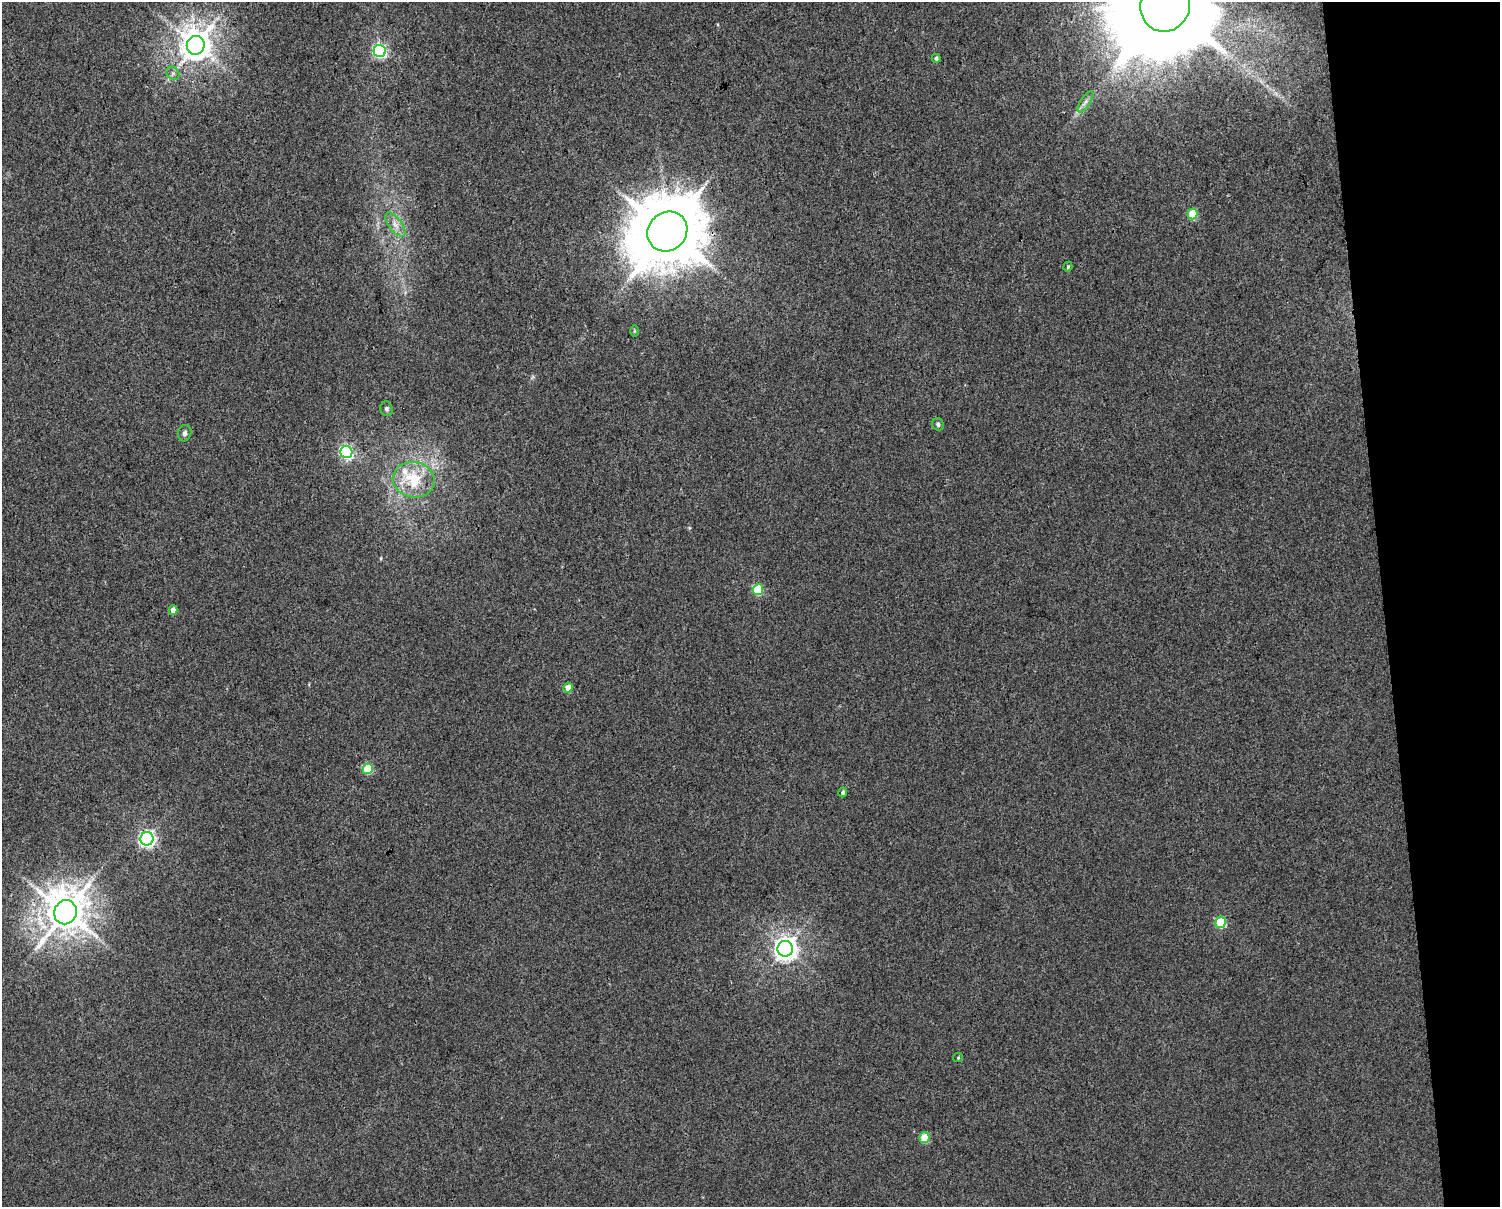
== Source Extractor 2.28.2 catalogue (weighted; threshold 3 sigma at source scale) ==
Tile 9 of 3 x 4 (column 3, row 3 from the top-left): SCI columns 3023-4520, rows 1206-2410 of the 4589 x 4819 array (HDU 1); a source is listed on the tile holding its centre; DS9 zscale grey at full resolution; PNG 1502 x 1209 px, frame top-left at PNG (2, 2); each listed source drawn as its Kron ellipse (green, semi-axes under 4 px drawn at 4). Shown black and unused: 8% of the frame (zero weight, under 3 of 4 exposures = <1% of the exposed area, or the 3 px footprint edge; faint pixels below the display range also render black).
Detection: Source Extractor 2.28.2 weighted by HDU 2 'WHT'; one run over the whole footprint, this tile lists its part. Background 0.00531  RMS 0.0044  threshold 0.0198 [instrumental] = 3 sigma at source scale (4.5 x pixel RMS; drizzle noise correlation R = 1.50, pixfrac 1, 0.0396/0.0396 arcsec/px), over >= 5 px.
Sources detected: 28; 1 inside a brighter listed object's ellipse — not listed separately; the other 27 listed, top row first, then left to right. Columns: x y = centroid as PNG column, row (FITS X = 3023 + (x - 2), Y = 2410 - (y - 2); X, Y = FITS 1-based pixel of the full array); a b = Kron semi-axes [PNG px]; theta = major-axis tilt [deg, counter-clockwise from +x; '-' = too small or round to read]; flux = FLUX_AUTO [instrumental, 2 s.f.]
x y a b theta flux
1165 5 27 25 71 16000
196 45 9 9 - 790
380 51 6 6 - 85
936 58 4 4 - 0.85
173 73 7 6 - 1.3
1086 102 12 5 57 1.9
1192 214 5 5 - 16
395 225 14 6 -53 3
667 231 21 19 44 4000
1068 267 5 4 - 0.56
634 331 6 4 89 0.49
386 409 7 6 - 1.1
938 424 6 6 - 1.2
185 433 8 6 77 1.4
346 452 6 6 - 80
414 480 21 17 -11 18
758 590 5 5 - 23
173 610 5 4 - 2.9
568 688 5 4 - 4.5
368 769 5 5 - 20
843 792 5 4 - 1.1
147 839 6 6 - 140
65 912 12 11 - 1400
1220 922 5 5 - 21
785 949 8 7 - 370
958 1058 5 4 - 0.51
924 1138 5 5 - 13
Overlapping masked pixels (flux is a lower limit): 1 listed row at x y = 667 231
Isophote crosses this tile's border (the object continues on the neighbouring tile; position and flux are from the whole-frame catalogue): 1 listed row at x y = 1165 5